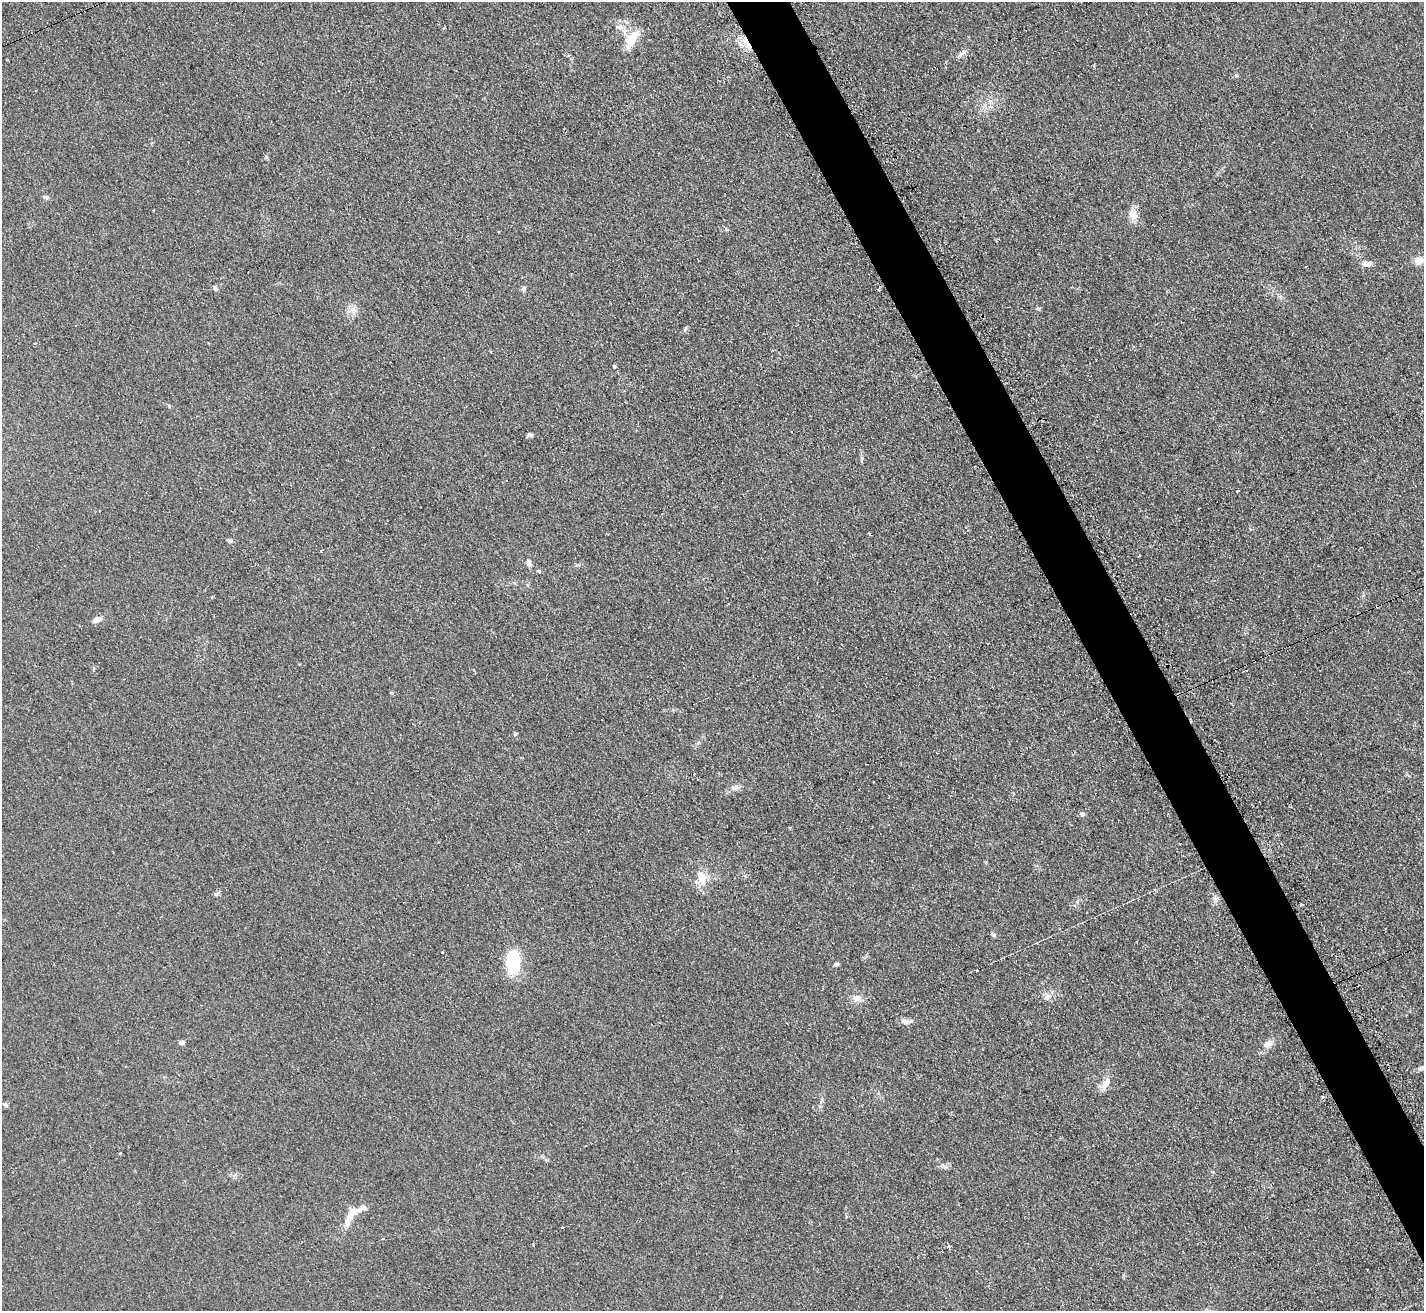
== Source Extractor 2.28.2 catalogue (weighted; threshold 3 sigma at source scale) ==
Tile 6 of 4 x 4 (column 2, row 2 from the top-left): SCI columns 1430-2851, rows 2774-4082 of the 5712 x 5686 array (HDU 1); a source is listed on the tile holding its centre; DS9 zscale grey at full resolution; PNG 1426 x 1313 px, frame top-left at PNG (2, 2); no overlay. Shown black and unused: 4% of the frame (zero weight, under 2 of 3 exposures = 2% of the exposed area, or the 3 px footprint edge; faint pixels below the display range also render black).
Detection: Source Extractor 2.28.2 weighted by HDU 2 'WHT'; one run over the whole footprint, this tile lists its part. Background 0.127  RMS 0.012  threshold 0.0528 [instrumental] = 3 sigma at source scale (4.5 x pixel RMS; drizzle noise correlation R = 1.50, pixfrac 1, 0.05/0.05 arcsec/px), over >= 5 px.
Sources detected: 52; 6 cosmic-ray / hot-pixel residue — not listed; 1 inside a brighter listed object's ellipse — not listed separately; the other 45 listed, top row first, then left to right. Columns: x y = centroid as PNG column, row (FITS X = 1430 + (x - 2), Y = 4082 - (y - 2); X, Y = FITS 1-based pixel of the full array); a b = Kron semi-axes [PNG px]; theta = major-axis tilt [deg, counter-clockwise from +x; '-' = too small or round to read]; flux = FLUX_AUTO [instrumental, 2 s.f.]
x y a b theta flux
619 27 12 7 -1 6.7
631 39 30 12 58 21
747 44 15 7 -63 14
963 52 11 4 32 3.7
569 56 4 3 - 2.7
1236 76 6 5 - 1.8
46 197 8 5 -18 2.3
1133 214 16 12 -73 11
1419 260 10 8 12 10
1366 264 12 7 -4 7.3
1306 267 3 2 - 1.4
215 289 7 5 -45 2.5
523 289 7 6 - 2.7
353 310 11 9 11 7.5
614 366 4 3 - 1.5
530 435 8 5 -13 2.6
1237 491 3 3 - 2.8
230 540 8 4 -8 2.5
321 550 4 2 - 1.2
1139 556 2 2 - 1.4
529 563 9 6 -84 4.5
539 571 6 4 -13 1.5
97 619 12 7 24 6
515 734 6 4 -76 1.8
735 787 12 7 6 5.3
1082 814 6 5 - 3.1
702 877 17 11 -70 17
216 894 7 4 16 3.1
994 935 6 6 - 2.1
442 953 3 3 - 2.5
513 962 22 12 -90 67
837 964 6 5 - 2
1047 997 11 5 77 3.8
857 998 14 10 -7 8.1
906 1021 13 6 -1 6.2
181 1042 4 4 - 7.1
1268 1044 13 8 31 8.6
1421 1068 9 5 29 3.4
1105 1084 19 9 54 10
5 1105 7 5 -34 2.7
120 1153 3 3 - 2.2
351 1214 31 9 62 16
562 1228 3 2 - 1.4
383 1238 3 3 - 1.6
949 1247 3 3 - 8
Overlapping masked pixels (flux is a lower limit): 1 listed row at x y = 747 44
Isophote crosses this tile's border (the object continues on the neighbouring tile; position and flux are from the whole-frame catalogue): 1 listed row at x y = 1421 1068
Unlisted compact peaks at least as high as the median listed source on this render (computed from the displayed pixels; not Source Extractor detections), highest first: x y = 1214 898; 1301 904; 685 329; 266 157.